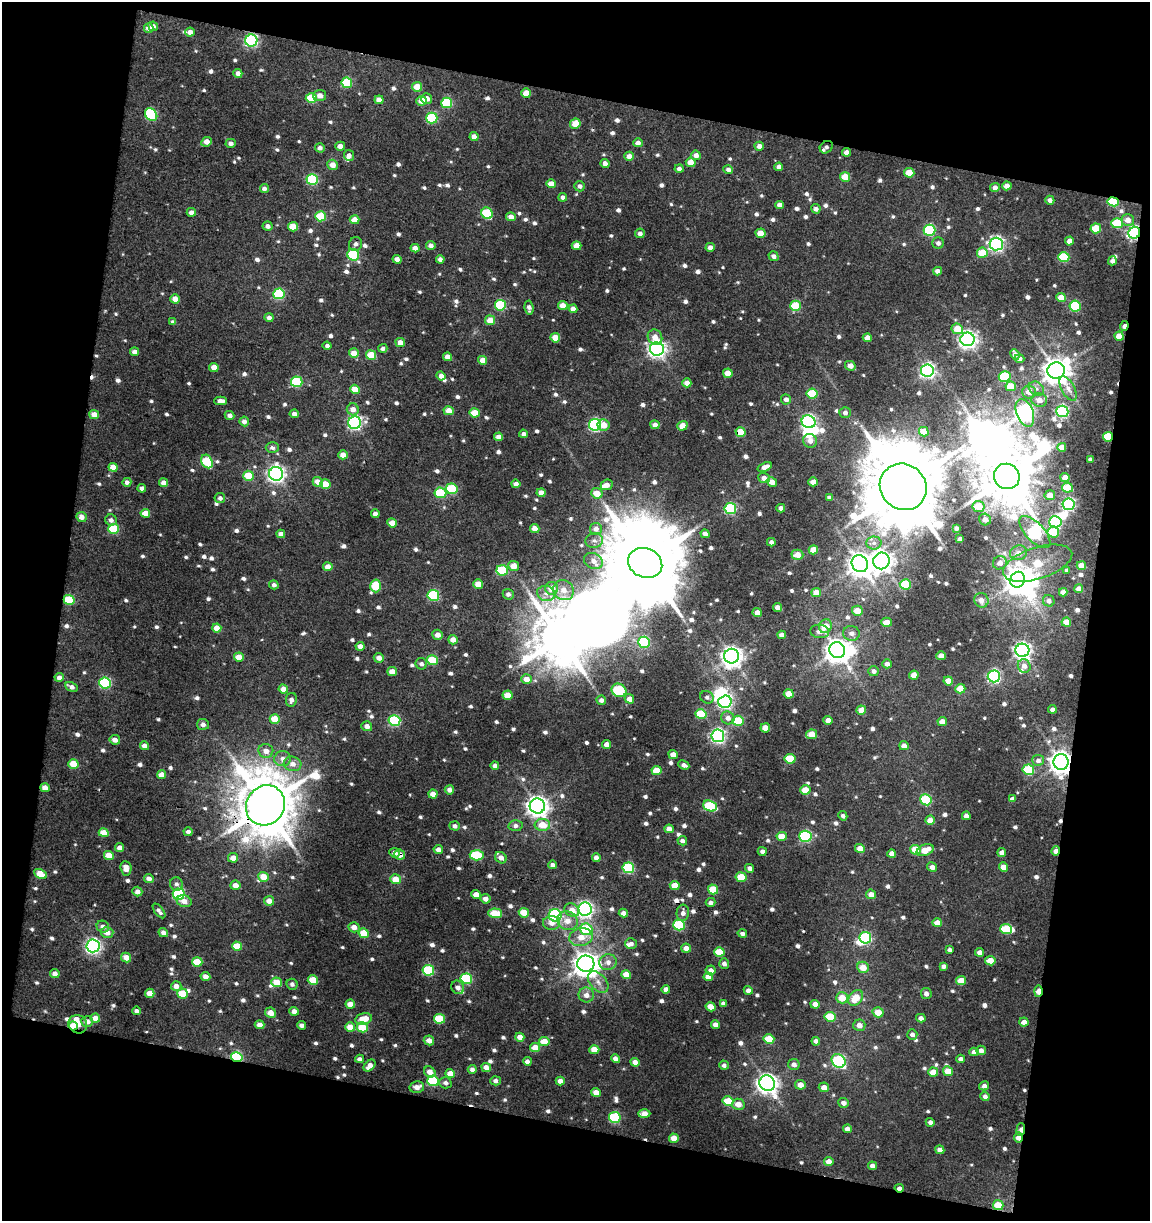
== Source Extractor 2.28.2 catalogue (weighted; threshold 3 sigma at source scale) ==
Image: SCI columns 60-1207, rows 1-1219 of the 1264 x 1219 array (HDU 1 of 3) = the unmasked area's bounding box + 8 px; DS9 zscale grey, full resolution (1 PNG px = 1 image px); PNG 1152 x 1223 px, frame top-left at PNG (2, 2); each listed source drawn as its Kron ellipse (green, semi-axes under 4 px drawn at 4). Shown black and unused: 26% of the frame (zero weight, under 3 of 4 exposures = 1% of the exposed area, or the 3 px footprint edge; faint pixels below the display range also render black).
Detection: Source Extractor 2.28.2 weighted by HDU 2 'WHT'. Background 0.0139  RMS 0.0066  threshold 0.0295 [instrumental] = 3 sigma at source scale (4.5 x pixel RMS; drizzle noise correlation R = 1.50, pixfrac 1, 0.0396/0.0396 arcsec/px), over >= 5 px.
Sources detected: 925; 10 inside a brighter object's white glare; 5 cosmic-ray / hot-pixel residue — neither listed nor drawn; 9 inside a brighter listed object's ellipse — not listed separately; of the other 901, all 500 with FLUX_AUTO >= 2.33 (the completeness limit of this list) listed and drawn (401 fainter detections not listed), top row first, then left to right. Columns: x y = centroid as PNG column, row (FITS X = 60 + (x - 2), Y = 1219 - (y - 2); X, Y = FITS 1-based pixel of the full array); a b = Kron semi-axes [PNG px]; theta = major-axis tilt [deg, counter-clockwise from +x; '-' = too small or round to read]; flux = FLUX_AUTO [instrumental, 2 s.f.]
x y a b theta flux
153 26 5 4 - 2.9
149 28 5 4 - 5.5
190 32 4 4 - 3.5
251 40 6 6 - 110
238 73 4 4 - 3.9
347 83 5 5 - 35
417 87 5 4 - 13
526 93 5 4 - 8.5
320 95 6 5 - 4.8
311 98 5 5 - 24
427 99 5 5 - 5.4
379 100 4 4 - 6.3
421 101 5 5 - 8.1
447 103 5 5 - 41
151 115 7 5 -52 55
432 118 5 5 - 45
575 124 5 5 - 11
474 137 4 4 - 5.2
207 142 5 4 - 6
231 143 5 4 - 2.9
638 143 5 4 - 3.6
340 146 5 4 - 5.6
759 146 4 4 - 3.7
826 147 7 5 38 2.6
320 148 5 4 - 2.7
846 152 4 4 - 3.5
349 155 5 5 - 3.1
696 155 5 4 - 4.3
629 156 5 4 - 5.7
691 162 5 4 - 8.1
605 164 5 4 - 4.3
333 165 5 5 - 7.1
779 167 4 4 - 3.8
679 168 4 4 - 2.6
728 169 5 4 - 2.7
909 173 5 5 - 13
845 177 5 5 - 14
312 180 6 5 - 54
551 184 5 4 - 7.2
580 186 5 5 - 2.6
1007 186 4 4 - 6.6
995 187 5 4 - 3.4
264 188 4 4 - 2.4
563 197 4 4 - 2.9
1050 200 4 4 - 2.8
1113 202 5 4 - 36
779 205 4 4 - 3.7
816 209 5 4 - 3.4
191 212 4 4 - 3.8
487 213 6 5 - 31
321 216 5 5 - 25
511 217 5 4 - 5.3
354 220 5 4 - 6.7
1128 220 6 6 - 5.9
1117 223 5 5 - 28
267 226 5 4 - 2.9
293 227 5 4 - 13
1096 228 5 5 - 20
929 230 6 5 - 64
640 233 5 4 - 2.6
761 233 5 4 - 9.3
1134 233 6 5 - 130
1069 241 4 4 - 5.7
938 243 5 5 - 2.6
356 244 7 6 - 2.4
996 244 6 6 - 190
431 245 5 4 - 3.3
577 246 5 4 - 9
710 247 4 4 - 3.3
415 248 4 4 - 4.8
982 253 5 5 - 16
353 255 6 5 - 46
773 256 5 4 - 3.1
1064 257 6 5 - 34
397 259 4 4 - 5.2
440 259 4 4 - 3.1
1112 261 4 4 - 2.9
938 271 4 4 - 4.5
279 294 5 5 - 44
1061 298 5 4 - 11
175 299 5 4 - 8.1
500 305 5 5 - 45
563 306 5 4 - 7
795 306 5 5 - 23
1075 306 6 5 - 52
529 308 7 4 -84 2.6
573 309 4 4 - 4.2
269 318 4 4 - 3
490 320 5 5 - 10
173 322 4 4 - 2.5
1124 326 5 3 - 5.3
957 329 6 5 - 12
1119 336 5 4 - 9.2
655 337 8 7 - 6.9
555 338 5 4 - 12
867 338 4 4 - 7
968 339 7 7 - 290
400 343 5 4 - 6.1
327 346 4 4 - 2.5
383 348 4 4 - 2.5
657 349 7 6 - 280
135 352 4 4 - 4
354 353 5 4 - 9.5
1015 354 5 4 - 4.1
371 355 5 5 - 17
447 357 4 4 - 6.7
1020 359 5 4 - 2.7
483 360 4 4 - 8
850 366 5 4 - 5.3
214 367 5 4 - 7
1056 370 9 8 - 930
927 371 6 6 - 180
728 373 5 4 - 8.7
441 376 4 4 - 4.7
1005 377 6 5 - 45
297 382 6 5 - 45
687 383 4 4 - 5.1
1011 386 5 5 - 14
355 389 5 4 - 11
1036 389 8 6 -36 2.6
1068 389 13 6 -62 4
1029 392 7 6 - 6.1
812 394 5 5 - 27
786 399 5 5 - 3.8
1039 400 8 6 -14 4.2
221 401 6 4 0 4
353 409 6 6 - 5
449 411 5 4 - 7.4
1062 411 6 5 - 87
475 413 5 4 - 13
845 413 5 5 - 2.4
1025 413 14 8 -69 230
94 414 5 4 - 6.1
294 414 5 4 - 3.1
230 415 5 4 - 3.2
244 421 5 4 - 3.5
808 422 7 6 - 170
355 423 6 6 - 150
595 425 6 6 - 100
604 425 6 5 - 8.9
655 425 4 4 - 4.6
682 426 5 4 - 9.5
740 432 5 4 - 13
924 432 5 4 - 13
523 434 4 4 - 3.2
499 437 4 4 - 5.7
1108 437 5 5 - 23
810 441 7 6 - 4.2
1062 447 4 4 - 6.3
272 448 6 5 - 2.5
343 455 4 4 - 6.9
1090 459 4 4 - 2.4
207 462 7 5 -60 37
113 467 4 4 - 7
765 467 7 4 22 4.5
276 474 7 7 - 260
248 476 5 5 - 18
1007 476 13 12 - 4100
764 478 6 5 - 4.5
1065 478 4 4 - 6.2
127 482 4 4 - 2.8
318 482 5 4 - 6.5
772 482 5 4 - 6.5
813 482 4 4 - 7.3
164 483 5 4 - 5
325 484 5 4 - 12
516 484 4 4 - 4.3
607 485 6 5 - 4.4
903 487 24 22 -42 9400
142 488 4 4 - 3.3
1067 488 5 5 - 22
452 489 6 5 - 36
440 493 6 5 - 31
541 493 4 4 - 5.1
597 493 6 5 - 9.8
1050 495 5 5 - 6
220 498 5 5 - 2.4
829 498 4 3 - 2.5
1068 504 6 6 - 110
978 506 6 5 - 16
781 508 4 4 - 3.9
730 509 6 5 - 66
145 513 5 4 - 9.4
375 514 4 4 - 4.3
81 517 5 4 - 5.3
985 519 6 6 - 4.6
111 520 6 5 - 2.8
1055 522 6 5 - 87
392 523 5 4 - 8.1
535 528 4 4 - 7.2
956 528 4 4 - 2.4
114 529 5 5 - 33
596 529 6 6 - 3.7
1035 532 20 9 -46 140
1053 532 6 5 - 21
281 534 4 4 - 4.7
705 534 4 4 - 3.2
960 539 4 4 - 3
594 541 9 7 7 2.7
771 542 4 4 - 2.4
874 543 8 6 1 2.9
813 550 4 4 - 9.6
1019 553 8 7 - 4.7
797 555 6 5 - 7.6
593 561 10 7 -28 5.2
881 561 8 8 - 470
645 563 17 14 -24 9200
1000 563 7 6 - 4.4
1038 563 36 16 18 28
860 564 9 8 - 670
514 566 5 5 - 7.6
1081 566 4 4 - 9.8
328 567 5 4 - 6.8
502 570 6 5 - 39
1067 570 4 4 - 2.6
1018 580 8 7 - 930
478 584 5 4 - 10
905 584 5 5 - 24
274 585 5 4 - 2.8
376 586 6 5 - 24
552 588 6 6 - 10
1079 589 4 4 - 4.3
564 590 10 10 - 7.3
816 592 5 4 - 8.1
1063 592 4 4 - 3.8
508 594 5 5 - 2.6
546 594 9 7 -16 4.1
433 595 6 5 - 51
69 600 5 5 - 31
981 600 7 7 - 4.1
1049 601 6 5 - 3.1
777 607 4 4 - 5.1
857 611 5 5 - 9.3
757 613 4 4 - 5.3
887 622 5 4 - 6.5
1066 622 5 4 - 10
825 626 7 6 - 10
217 628 4 4 - 7.7
820 631 9 6 -7 4.5
851 633 8 7 - 4
438 635 5 5 - 4.4
782 635 4 4 - 4.4
453 640 5 4 - 5.7
644 642 6 5 - 48
360 646 4 4 - 4.7
837 650 8 7 - 750
1022 650 7 6 - 280
731 656 7 7 - 470
941 656 4 4 - 6.4
239 657 5 4 - 9.3
379 658 5 5 - 4.8
432 660 5 5 - 22
421 664 6 5 - 2.5
887 664 5 4 - 3.3
1024 666 7 6 - 4.2
874 671 5 5 - 2.8
392 672 5 4 - 7.8
914 675 4 4 - 6.1
994 676 6 6 - 130
59 677 4 4 - 4.2
526 679 5 5 - 6.5
948 681 4 4 - 7.4
105 683 6 5 - 60
71 687 6 4 -27 3.5
283 689 5 4 - 5.6
960 689 5 4 - 12
619 690 7 6 - 42
789 694 5 4 - 12
507 695 5 4 - 10
707 697 7 6 - 2.5
629 699 5 4 - 5.3
291 700 7 5 79 2.9
601 700 5 4 - 2.5
725 702 6 6 - 140
1052 709 4 4 - 2.9
861 710 5 4 - 8.9
701 714 5 5 - 25
728 718 7 6 - 4
275 719 5 4 - 13
828 720 4 4 - 5.1
394 721 6 5 - 62
738 721 5 5 - 24
942 721 5 4 - 5.8
203 724 6 5 - 3.1
367 726 5 5 - 3.8
765 728 5 4 - 8.7
812 734 5 4 - 11
718 736 6 6 - 170
115 740 5 4 - 4
607 744 4 4 - 5.1
144 746 4 4 - 4.9
904 746 5 4 - 4
266 751 7 7 - 5.1
673 754 5 4 - 5.9
283 759 8 7 - 4.2
790 759 5 5 - 25
1038 760 6 5 - 2.7
1061 762 8 7 - 600
73 764 5 4 - 15
293 764 9 7 -13 5.1
684 765 6 4 -25 2.9
495 766 4 4 - 3
1028 770 5 5 - 33
656 771 5 4 - 12
161 775 4 4 - 6.8
45 788 5 4 - 5.3
449 790 5 4 - 3.5
805 790 5 4 - 15
433 794 4 4 - 7.4
1012 799 4 4 - 3.5
926 800 6 5 - 45
265 805 21 19 52 4200
537 806 8 7 - 480
710 806 7 5 -23 41
843 816 5 4 - 2.3
966 816 4 4 - 3.2
930 820 5 4 - 7.3
542 825 7 6 - 13
455 826 5 4 - 2.7
515 826 7 5 -1 2.6
669 829 4 4 - 6.1
188 832 4 4 - 2.7
104 833 5 4 - 9.6
782 836 5 4 - 11
805 836 6 5 - 71
682 841 5 4 - 2.4
120 848 4 4 - 4.8
860 849 5 4 - 6.4
438 850 5 4 - 3.8
915 850 5 5 - 14
925 850 9 5 22 11
762 851 4 4 - 2.8
1056 851 5 4 - 4.5
1002 852 4 4 - 4.8
395 853 5 4 - 3.4
892 854 4 4 - 4.8
109 855 5 4 - 10
400 855 5 5 - 5
477 855 7 5 -4 36
596 857 4 4 - 3.3
233 858 5 4 - 6.3
501 858 6 5 - 4
552 865 4 4 - 2.8
932 867 5 4 - 3.7
1003 867 5 4 - 7
126 868 7 5 -84 6.2
628 868 6 5 - 55
750 868 4 4 - 2.9
40 874 7 4 -28 14
263 877 5 5 - 10
741 877 5 5 - 15
149 879 5 4 - 3.7
395 879 5 5 - 11
176 884 7 6 - 2.6
235 885 5 4 - 6
675 886 5 4 - 10
713 889 5 5 - 20
137 892 5 4 - 4.2
179 894 6 5 - 58
871 894 5 4 - 5.6
476 895 5 4 - 5.9
485 899 5 5 - 3.8
184 901 7 6 - 5.4
269 901 5 4 - 6.1
710 902 5 4 - 2.7
585 909 7 7 - 210
572 910 8 6 -30 7.1
159 911 9 4 -52 2.5
495 913 7 5 -2 18
524 913 5 4 - 13
623 913 4 4 - 3.3
683 913 8 6 85 3.9
555 915 6 6 - 100
567 921 10 9 - 7.1
551 923 8 7 - 4.5
937 923 5 4 - 8.2
679 925 6 5 - 52
103 927 6 6 - 3.3
354 927 5 5 - 5.3
586 929 6 5 - 34
1006 929 6 5 - 32
107 932 6 5 - 5.8
163 933 5 4 - 3.6
364 933 5 4 - 19
742 933 5 4 - 2.3
581 937 12 9 9 8.2
865 938 6 5 - 59
631 944 6 5 - 2.7
93 946 6 6 - 200
237 946 5 4 - 14
686 948 5 4 - 4.4
950 950 4 4 - 2.3
719 952 5 4 - 15
979 952 4 4 - 3.9
126 957 5 4 - 6.3
990 961 5 4 - 12
197 962 5 4 - 17
608 962 9 8 - 4.3
586 964 8 8 - 830
724 964 5 5 - 2.6
944 966 4 4 - 3
863 967 6 5 - 9.5
428 970 6 5 - 54
711 970 5 5 - 4
55 973 4 4 - 3.8
626 975 5 4 - 8.9
205 976 5 4 - 4.5
708 977 5 4 - 8.1
466 979 6 5 - 49
313 980 5 4 - 18
961 981 5 4 - 12
277 982 5 5 - 14
598 982 12 8 -47 5
292 984 5 5 - 2.6
176 986 5 5 - 4.8
458 987 7 6 - 3.6
666 989 4 4 - 3.9
748 990 4 4 - 3.4
1038 991 6 3 87 10
150 993 5 4 - 7.9
926 993 6 5 - 2.8
182 994 5 5 - 19
586 995 7 7 - 4.9
842 998 6 5 - 11
856 998 9 6 49 13
723 1003 4 4 - 2.5
350 1004 5 4 - 7
815 1004 5 4 - 4.5
710 1007 5 4 - 5.7
137 1011 4 4 - 3.2
294 1011 4 4 - 4.9
878 1012 5 5 - 10
270 1013 5 5 - 6.9
830 1017 5 5 - 22
95 1018 5 4 - 7.6
921 1018 4 4 - 3.5
363 1019 8 5 14 13
439 1019 5 5 - 26
87 1021 6 5 - 5.2
1024 1022 4 4 - 4.6
78 1024 9 9 - 13
260 1025 5 4 - 5.5
301 1025 4 4 - 3.1
715 1025 4 4 - 3.8
859 1025 6 5 - 5
73 1026 5 3 - 20
350 1027 5 4 - 11
362 1027 5 5 - 18
912 1034 5 5 - 2.7
520 1037 4 4 - 5.7
769 1039 5 5 - 16
429 1040 5 4 - 4.7
544 1041 5 4 - 11
816 1041 4 4 - 3.1
535 1048 5 4 - 11
594 1050 5 4 - 9.1
981 1050 5 4 - 3.8
974 1052 4 4 - 3.3
237 1057 6 5 - 62
359 1059 4 4 - 2.6
615 1059 4 4 - 4.6
961 1059 4 4 - 3.2
527 1061 4 4 - 3.3
839 1061 7 6 - 83
635 1062 4 4 - 5.8
724 1065 5 4 - 2.4
794 1065 6 5 - 3.5
370 1066 7 5 45 4.7
486 1067 5 4 - 5.6
472 1069 4 4 - 3.1
948 1071 5 4 - 9.2
430 1072 6 5 - 5.9
933 1072 5 4 - 9.5
450 1073 5 4 - 7.9
433 1081 6 5 - 45
496 1081 5 4 - 2.8
560 1081 4 4 - 4.2
445 1083 6 5 - 2.6
767 1083 8 7 - 440
800 1085 5 5 - 5.8
984 1086 5 4 - 2.9
417 1087 7 5 12 4.9
824 1087 5 5 - 5.3
596 1092 5 4 - 5.9
985 1096 4 4 - 3.1
728 1101 5 5 - 19
843 1103 5 5 - 3.8
738 1104 6 5 - 6.3
644 1114 6 4 0 8
615 1117 6 5 - 49
930 1122 4 4 - 2.7
847 1129 4 4 - 3.3
1021 1129 6 3 84 4.8
674 1138 5 4 - 7.7
1018 1138 5 4 - 5.3
940 1150 4 4 - 4.5
829 1162 5 4 - 5.6
873 1166 4 4 - 4.3
899 1188 4 4 - 2.8
998 1205 5 5 - 15
Overlapping masked pixels (flux is a lower limit): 21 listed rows (the first 20) at x y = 251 40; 826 147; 1113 202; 1134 233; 1124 326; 740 432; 1108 437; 69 600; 1061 762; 265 805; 1056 851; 400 855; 865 938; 1038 991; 78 1024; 73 1026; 237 1057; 1021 1129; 1018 1138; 899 1188